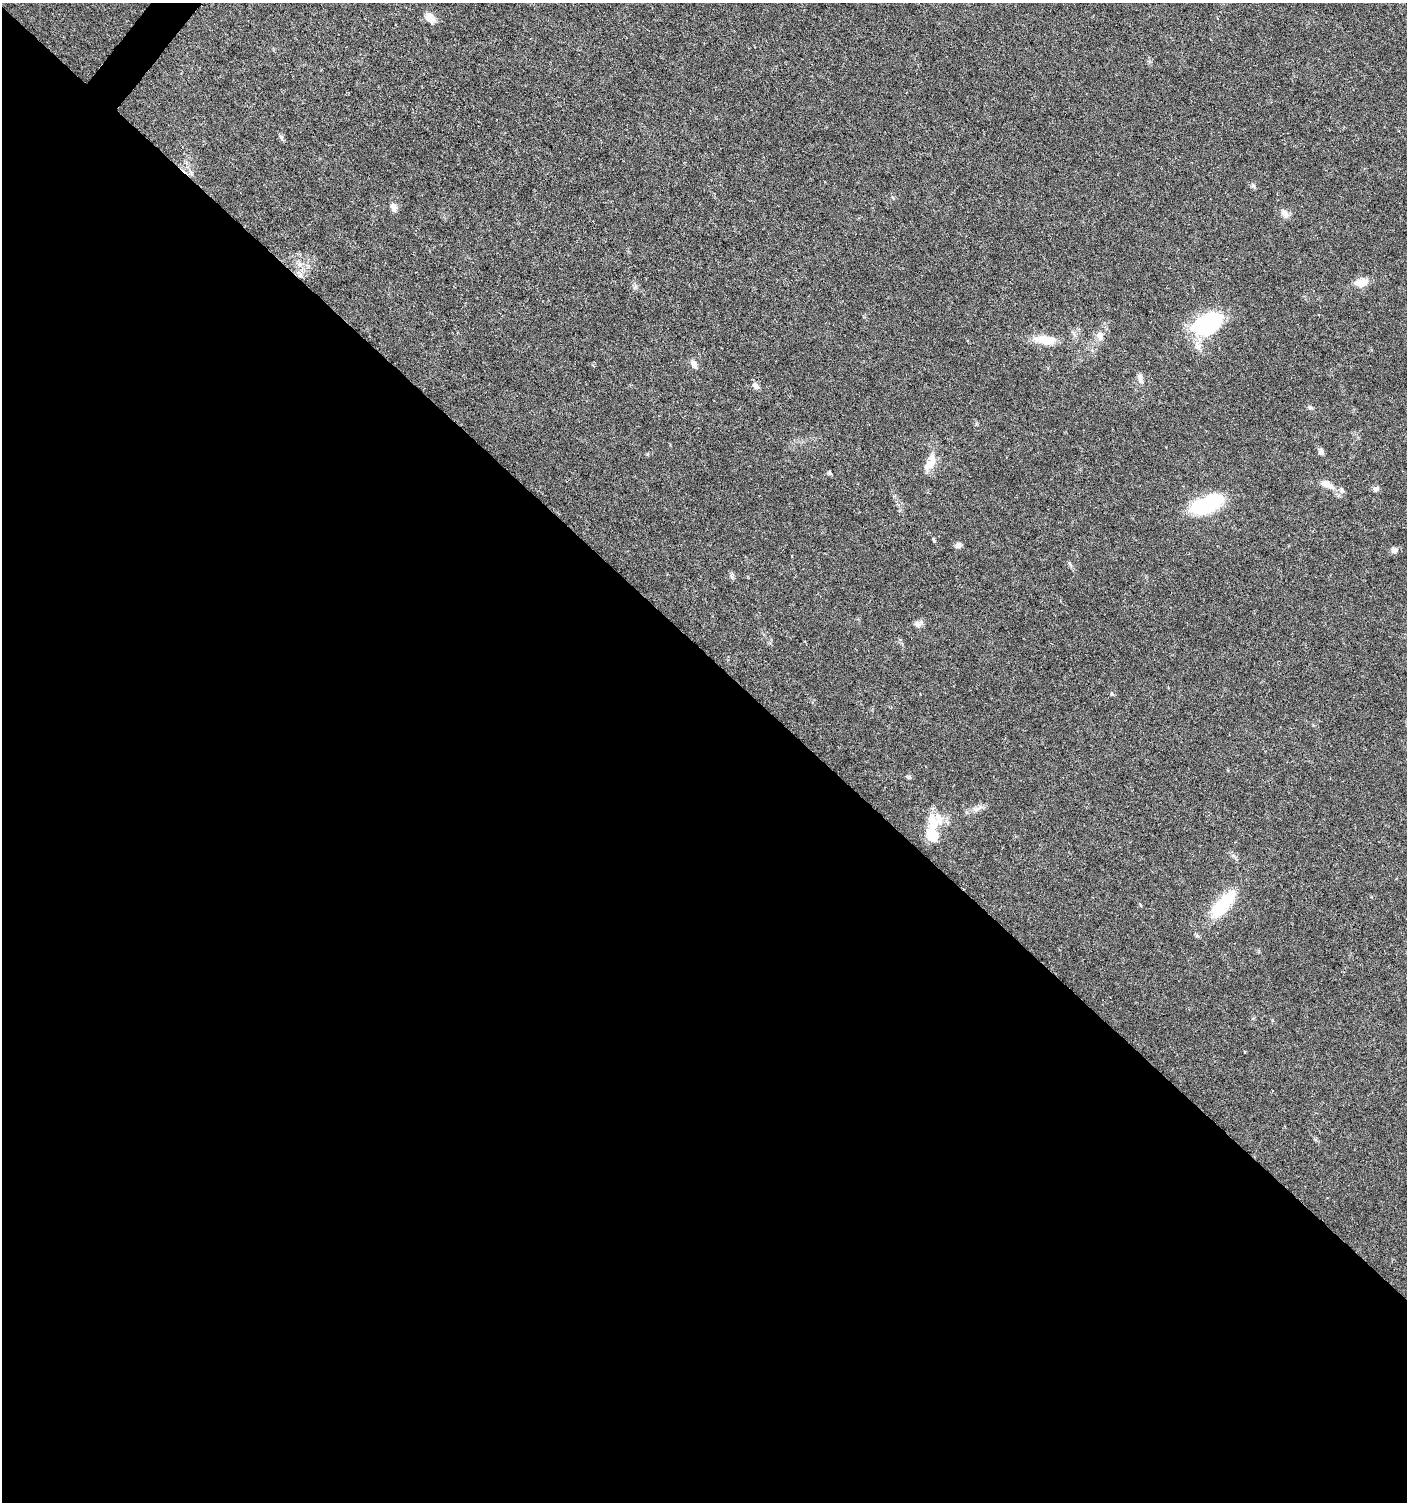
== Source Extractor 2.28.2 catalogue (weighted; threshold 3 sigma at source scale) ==
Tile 14 of 4 x 4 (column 2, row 4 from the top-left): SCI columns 1645-3049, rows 4-1503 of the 6032 x 6014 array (HDU 1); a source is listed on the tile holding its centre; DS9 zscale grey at full resolution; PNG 1409 x 1504 px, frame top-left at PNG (2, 3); no overlay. Shown black and unused: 57% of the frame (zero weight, under 5 of 9 exposures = <1% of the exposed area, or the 3 px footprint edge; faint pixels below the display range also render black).
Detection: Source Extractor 2.28.2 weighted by HDU 2 'WHT'; one run over the whole footprint, this tile lists its part. Background 0.0275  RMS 0.0024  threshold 0.00979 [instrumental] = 3 sigma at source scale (4.09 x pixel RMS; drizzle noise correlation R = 1.36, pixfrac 0.8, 0.0396/0.0396 arcsec/px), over >= 5 px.
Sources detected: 30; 2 inside a brighter listed object's ellipse — not listed separately; the other 28 listed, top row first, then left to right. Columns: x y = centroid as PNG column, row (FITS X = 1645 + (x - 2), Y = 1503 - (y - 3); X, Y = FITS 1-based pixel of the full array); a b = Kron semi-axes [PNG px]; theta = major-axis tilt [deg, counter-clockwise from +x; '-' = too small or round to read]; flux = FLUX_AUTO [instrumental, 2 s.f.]
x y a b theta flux
429 18 11 8 -44 2.4
281 137 9 5 -63 0.47
893 198 5 4 - 0.25
393 207 12 7 -71 1.1
1285 213 12 8 -46 1.2
300 275 7 6 - 0.77
1361 283 14 9 13 2.7
1208 323 33 20 33 22
1100 336 12 8 -68 1.4
1045 340 28 11 -6 3.8
694 364 12 7 -58 1
1140 379 15 6 -74 1
755 386 10 6 -41 0.95
1310 407 7 4 -19 0.39
1321 452 7 6 - 0.81
931 462 24 11 66 3.1
830 473 6 4 -46 0.31
1327 484 23 9 -25 2.6
1376 489 8 7 - 0.7
1207 505 31 14 21 21
934 540 7 3 -71 0.33
958 545 8 7 - 0.76
1394 550 8 8 - 0.78
1070 565 10 2 -55 0.4
918 624 11 8 1 0.9
977 809 17 6 21 1.3
932 822 28 12 -82 4.5
1223 904 44 16 50 10
Overlapping masked pixels (flux is a lower limit): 1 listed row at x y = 300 275
Unlisted compact peaks at least as high as the median listed source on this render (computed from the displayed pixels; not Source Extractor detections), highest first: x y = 635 287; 1253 186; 909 777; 732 577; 1112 694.